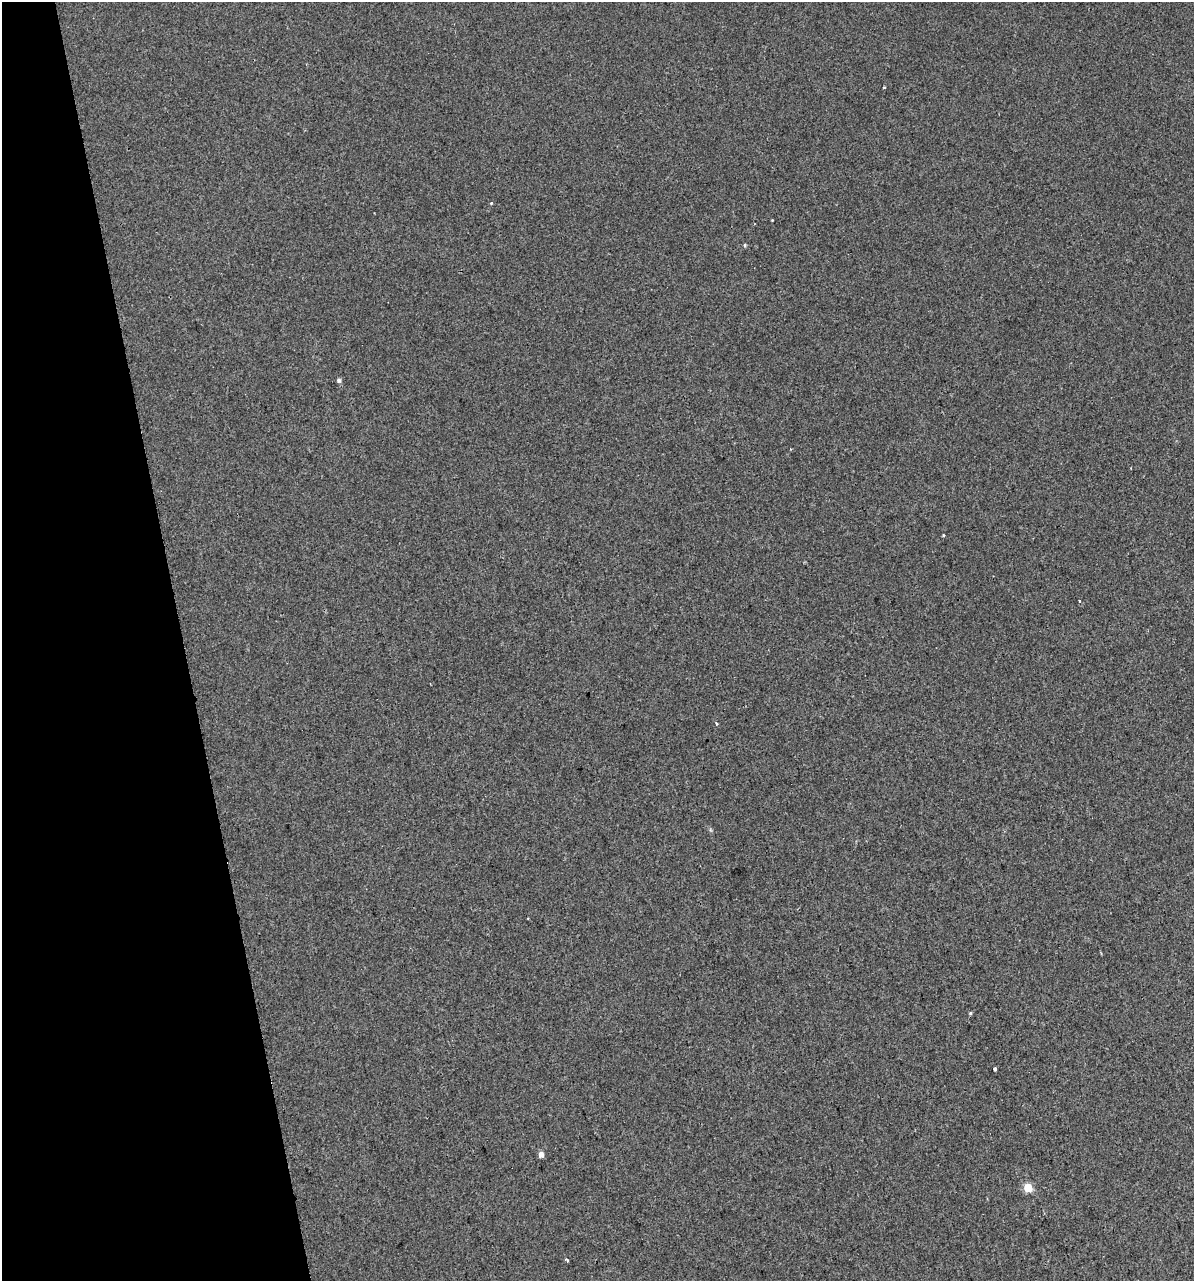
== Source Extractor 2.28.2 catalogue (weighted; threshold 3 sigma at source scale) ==
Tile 5 of 4 x 4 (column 1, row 2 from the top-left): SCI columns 56-1247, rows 2599-3877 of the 4925 x 5196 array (HDU 1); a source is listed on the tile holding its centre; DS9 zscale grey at full resolution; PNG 1196 x 1283 px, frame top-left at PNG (2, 2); no overlay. Shown black and unused: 15% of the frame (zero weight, under 2 of 3 exposures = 2% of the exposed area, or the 3 px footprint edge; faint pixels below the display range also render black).
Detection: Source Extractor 2.28.2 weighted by HDU 2 'WHT'; one run over the whole footprint, this tile lists its part. Background 0.00299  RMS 0.0037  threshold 0.0168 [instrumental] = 3 sigma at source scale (4.5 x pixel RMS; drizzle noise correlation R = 1.50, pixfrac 1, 0.0396/0.0396 arcsec/px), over >= 5 px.
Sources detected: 12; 1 cosmic-ray / hot-pixel residue — not listed; the other 11 listed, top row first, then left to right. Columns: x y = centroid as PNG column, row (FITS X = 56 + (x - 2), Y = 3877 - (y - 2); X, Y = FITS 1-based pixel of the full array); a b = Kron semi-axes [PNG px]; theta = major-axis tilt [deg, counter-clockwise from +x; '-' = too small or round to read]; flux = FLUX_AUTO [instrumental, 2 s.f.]
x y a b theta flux
884 88 3 2 - 0.45
492 202 3 3 - 1.7
745 245 4 4 - 0.45
339 380 5 5 - 0.91
1080 601 4 3 - 0.4
716 723 5 4 - 0.49
970 1014 5 3 - 0.37
995 1069 3 3 - 2.2
541 1154 5 4 - 2.3
1028 1188 5 5 - 12
567 1260 4 3 - 0.64